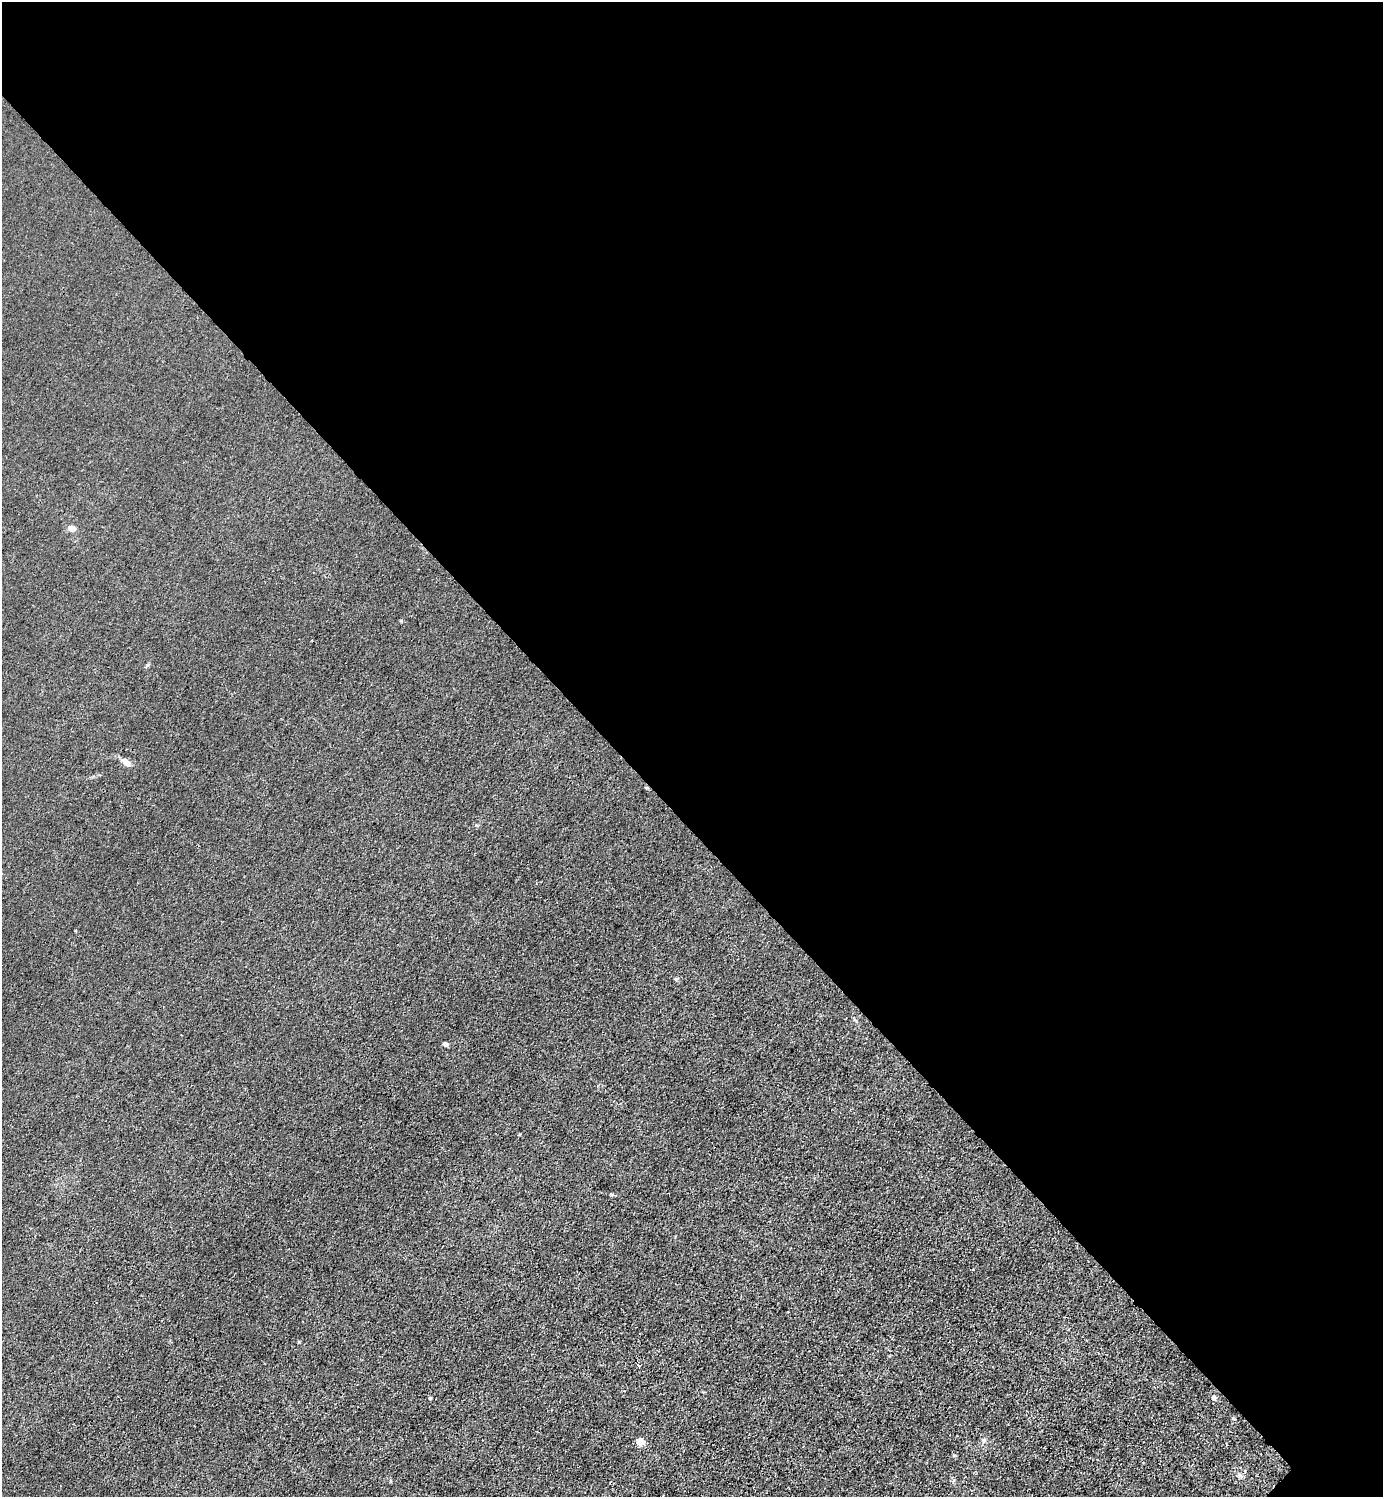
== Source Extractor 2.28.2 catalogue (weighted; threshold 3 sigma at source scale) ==
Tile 3 of 4 x 4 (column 3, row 1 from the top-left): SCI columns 3065-4445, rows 4488-5982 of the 5985 x 5985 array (HDU 1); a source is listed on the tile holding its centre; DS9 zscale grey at full resolution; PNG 1385 x 1499 px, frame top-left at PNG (2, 2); no overlay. Shown black and unused: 55% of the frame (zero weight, under 3 of 4 exposures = <1% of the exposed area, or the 3 px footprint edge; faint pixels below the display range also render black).
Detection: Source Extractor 2.28.2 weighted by HDU 2 'WHT'; one run over the whole footprint, this tile lists its part. Background 0.0222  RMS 0.0063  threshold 0.0285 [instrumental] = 3 sigma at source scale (4.5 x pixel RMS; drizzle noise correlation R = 1.50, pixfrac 1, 0.05/0.05 arcsec/px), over >= 5 px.
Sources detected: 10; all 10 listed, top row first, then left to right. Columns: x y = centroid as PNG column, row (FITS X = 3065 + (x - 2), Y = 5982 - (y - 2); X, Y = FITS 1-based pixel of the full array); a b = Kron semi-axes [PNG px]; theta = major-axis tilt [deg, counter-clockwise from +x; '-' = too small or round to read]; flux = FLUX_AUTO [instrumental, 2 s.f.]
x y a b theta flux
72 528 6 5 - 5.4
126 762 11 6 -43 4.1
476 825 6 3 -18 0.69
445 1044 5 4 - 1.7
638 1365 3 3 - 0.98
1214 1397 5 5 - 2.2
430 1398 4 3 - 0.65
984 1440 5 5 - 1.2
640 1441 5 4 - 14
390 1481 5 3 - 0.7